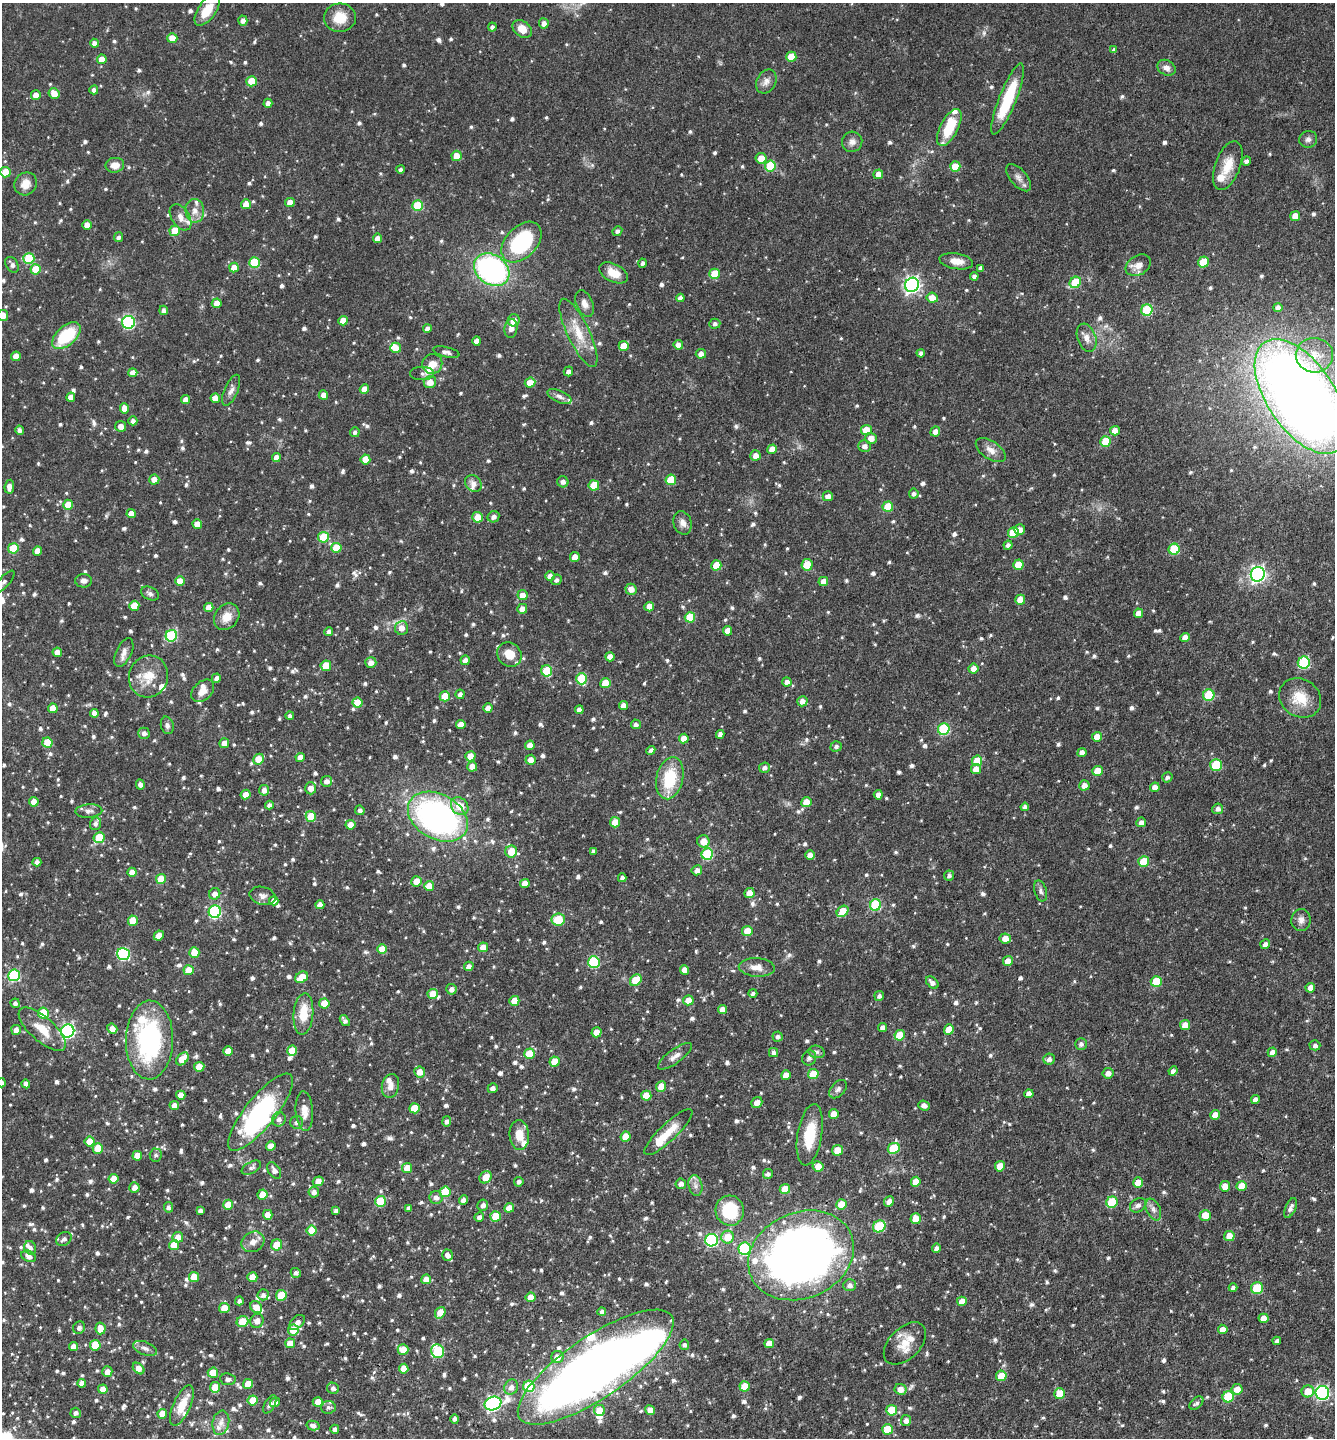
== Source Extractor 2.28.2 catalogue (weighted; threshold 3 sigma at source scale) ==
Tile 6 of 4 x 4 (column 2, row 2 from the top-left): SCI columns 1478-2810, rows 2875-4310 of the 5756 x 5747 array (HDU 1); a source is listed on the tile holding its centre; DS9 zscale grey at full resolution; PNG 1337 x 1440 px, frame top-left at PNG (2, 3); each listed source drawn as its Kron ellipse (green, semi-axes under 4 px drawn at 4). Shown black and unused: <1% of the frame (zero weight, under 3 of 4 exposures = <1% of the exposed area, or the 3 px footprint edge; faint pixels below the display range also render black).
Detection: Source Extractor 2.28.2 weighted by HDU 2 'WHT'; one run over the whole footprint, this tile lists its part. Background 0.0897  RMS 0.0041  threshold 0.0183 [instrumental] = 3 sigma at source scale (4.5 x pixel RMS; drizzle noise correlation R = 1.50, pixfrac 1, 0.05/0.05 arcsec/px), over >= 5 px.
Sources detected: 1115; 4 inside a brighter object's white glare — neither listed nor drawn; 36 inside a brighter listed object's ellipse — not listed separately; of the other 1075, all 500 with FLUX_AUTO >= 1.21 (the completeness limit of this list) listed and drawn (575 fainter detections not listed), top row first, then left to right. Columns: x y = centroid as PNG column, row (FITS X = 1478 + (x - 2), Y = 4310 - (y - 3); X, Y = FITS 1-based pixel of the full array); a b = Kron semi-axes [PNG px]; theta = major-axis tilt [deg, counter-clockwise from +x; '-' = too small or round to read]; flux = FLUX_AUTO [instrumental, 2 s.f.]
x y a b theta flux
207 10 18 9 55 8.2
340 18 16 14 4 7.7
243 21 5 4 - 1.9
544 23 5 5 - 2.3
492 27 4 4 - 1.2
522 29 10 7 -37 4.8
172 38 5 5 - 5.8
95 43 5 4 - 2.2
1114 50 4 4 - 1.2
791 57 5 5 - 10
102 59 5 4 - 4.2
1166 68 9 7 -28 2.6
251 81 5 5 - 8.4
766 81 12 9 61 2.7
94 90 4 4 - 1.7
54 93 6 5 - 4.5
36 95 5 5 - 3.4
1008 99 38 8 68 22
268 103 4 4 - 1.9
949 128 20 9 63 13
1308 139 9 8 - 1.6
852 142 10 10 - 2.3
457 156 5 5 - 4.8
761 158 5 5 - 5.3
1246 161 5 4 - 1.2
115 165 9 7 9 3.7
770 166 5 5 - 17
955 166 5 5 - 5.6
1228 166 26 12 69 8.1
401 169 4 4 - 1.3
5 172 5 5 - 8
878 174 5 4 - 3.6
1018 178 16 8 -51 2.6
26 184 12 11 - 4.1
290 202 5 4 - 4.5
246 204 5 5 - 3.9
418 206 5 5 - 20
195 211 12 9 -82 3.3
1295 216 5 5 - 4.4
181 217 14 9 -57 3.2
87 225 4 4 - 3.5
175 231 5 5 - 9
617 231 5 4 - 1.3
118 237 5 4 - 1.2
377 238 4 4 - 2.7
521 242 24 15 46 39
29 258 5 5 - 19
956 261 17 8 -9 4.2
1203 262 5 5 - 12
254 263 5 5 - 24
643 263 4 4 - 1.2
12 265 8 6 -58 1.6
1138 265 14 9 31 3.8
234 267 5 4 - 4.5
981 268 4 4 - 1.4
36 269 5 5 - 9.3
492 270 19 14 -36 87
613 273 15 9 -25 6.1
715 274 5 5 - 11
974 276 4 4 - 1.4
1075 282 6 5 - 16
912 285 7 6 - 130
680 298 4 4 - 1.7
932 298 6 5 - 4
217 303 5 5 - 3.6
585 304 14 8 -67 3
1278 307 4 4 - 2
164 310 5 4 - 1.7
1147 310 6 5 - 25
3 315 5 5 - 5
514 320 6 6 - 4.1
343 321 5 5 - 4.8
128 322 6 6 - 58
715 324 5 5 - 1.3
511 328 9 6 82 2.5
427 329 4 4 - 2.2
578 333 37 11 -65 10
66 336 17 9 41 21
1087 338 15 9 -70 3.3
477 341 5 4 - 3.4
678 345 5 4 - 2.6
624 346 5 5 - 6.5
396 348 5 5 - 4.8
446 352 13 5 -13 1.4
921 353 4 4 - 1.4
701 354 5 5 - 2.5
1314 355 18 17 - 9
16 356 5 4 - 4.1
432 364 10 9 - 4.5
568 371 5 4 - 1.7
133 373 4 4 - 3.3
422 373 12 6 0 1.3
430 382 6 6 - 4.3
530 383 5 5 - 6.4
364 389 5 4 - 4.4
231 390 16 6 67 2.3
323 395 4 4 - 2.8
1301 396 65 34 -56 680
71 397 5 4 - 3.8
559 397 13 6 -24 1.9
215 398 5 4 - 3.9
186 400 4 4 - 3.3
124 408 5 4 - 3.9
133 421 4 4 - 1.7
121 426 5 5 - 2.8
20 430 4 4 - 1.4
866 430 5 5 - 7.3
935 431 5 5 - 2.3
1115 431 5 4 - 3.7
355 432 5 4 - 1.3
871 438 6 5 - 3.3
1106 441 5 5 - 12
864 446 6 6 - 1.9
772 449 5 4 - 4.1
991 450 17 9 -34 3.4
755 455 5 5 - 3.1
276 458 4 4 - 3.2
365 459 5 5 - 5.8
154 480 5 5 - 3.4
671 480 5 5 - 13
563 482 6 5 - 1.7
473 484 9 7 -47 2.2
594 485 5 5 - 11
9 487 7 4 84 2.8
914 494 5 5 - 1.2
828 496 5 5 - 2.4
68 505 5 5 - 6
888 507 5 5 - 11
131 514 4 4 - 4.1
477 517 5 5 - 6.3
493 517 6 5 - 1.8
683 523 12 9 -72 2.6
197 524 5 4 - 4.6
1020 530 5 5 - 3.3
1013 533 5 5 - 12
323 537 5 5 - 15
1008 545 4 4 - 1.5
13 548 5 5 - 14
336 548 5 5 - 9.3
1174 549 5 5 - 19
37 551 5 4 - 3.6
575 557 5 4 - 4.4
716 565 5 5 - 8.2
807 565 6 5 - 8.1
1018 565 5 5 - 7.4
1258 574 7 7 - 130
550 576 5 4 - 2.2
557 580 5 5 - 1.3
83 581 8 6 2 1.8
180 581 5 5 - 5.5
823 581 5 4 - 3.6
3 582 15 5 47 1.4
631 589 5 5 - 3.6
150 594 9 6 -26 1.4
523 595 5 5 - 3.6
1020 600 5 5 - 5.2
134 606 5 5 - 7.1
209 607 4 4 - 3.9
649 607 5 4 - 3.9
522 609 5 5 - 3.3
1138 613 5 4 - 4.1
227 617 14 11 53 5.1
690 617 5 5 - 12
401 628 7 6 - 3.9
727 631 5 4 - 3.9
329 632 4 4 - 1.4
171 636 6 5 - 32
1185 637 5 4 - 3.6
57 652 4 4 - 3.5
124 653 15 7 64 2.7
509 654 13 11 -47 5.8
610 657 4 4 - 3.3
465 660 5 4 - 2.5
371 663 5 5 - 2.8
1304 663 6 6 - 33
326 666 5 5 - 8.8
973 669 5 5 - 3.7
547 671 5 5 - 14
148 676 21 19 70 9.1
216 678 5 4 - 1.5
581 679 6 5 - 22
787 682 4 4 - 2
605 683 5 5 - 8
203 691 13 9 44 3.7
460 694 4 4 - 1.6
1209 695 6 5 - 22
445 696 5 5 - 8.3
1300 698 22 19 -33 10
802 701 5 5 - 2.7
357 703 5 5 - 8.4
623 706 4 4 - 2.6
53 708 5 4 - 5
488 708 4 4 - 2.8
579 710 4 4 - 2.7
94 713 4 4 - 2.4
290 716 4 4 - 1.3
636 724 5 4 - 1.5
167 725 9 6 -75 1.4
461 725 5 4 - 4.4
944 729 6 5 - 35
144 733 5 5 - 2
720 734 4 4 - 1.9
1097 737 5 5 - 5
684 738 5 5 - 4.4
47 743 5 5 - 9.3
224 743 5 5 - 2.9
530 745 5 4 - 3.6
836 746 6 5 - 1.2
651 750 5 4 - 1.2
1082 753 4 4 - 2.7
470 756 5 5 - 4.9
300 757 4 4 - 3.7
259 759 6 5 - 6.9
531 760 5 5 - 3.3
977 761 5 5 - 9
1216 765 6 6 - 17
472 766 5 5 - 3.6
764 768 5 5 - 1.6
976 769 5 5 - 3.9
1098 771 5 5 - 7.1
1167 777 5 5 - 1.3
670 778 21 13 77 18
327 781 6 5 - 2.1
140 785 5 4 - 1.7
1084 785 5 5 - 2.7
1155 787 5 4 - 2.8
311 788 6 5 - 3.9
264 790 5 5 - 2.3
246 795 5 4 - 3.5
878 795 4 4 - 2.6
34 802 5 4 - 3.6
806 802 5 5 - 5.6
269 805 4 4 - 1.5
460 806 9 8 - 6.8
1025 807 4 4 - 1.6
1218 809 5 5 - 1.9
360 810 5 5 - 1.3
89 811 13 6 4 1.9
311 816 5 5 - 9.4
438 817 32 22 -29 140
615 822 5 5 - 5.1
1141 822 5 5 - 2.4
95 824 6 5 - 1.4
350 825 5 5 - 3.8
99 838 5 5 - 13
703 841 6 6 - 5.1
511 851 6 6 - 8.8
593 851 4 3 - 1.2
707 854 6 5 - 28
810 855 5 4 - 3.6
37 862 4 4 - 2
1144 862 5 5 - 13
697 870 5 5 - 2.1
132 872 4 4 - 3.2
949 875 5 5 - 1.3
622 878 4 4 - 1.5
161 879 5 5 - 7.5
416 881 5 5 - 5.6
525 883 5 4 - 3.8
429 886 5 5 - 5.7
1041 891 11 6 -73 1.4
749 893 5 5 - 5.4
215 894 6 5 - 2.6
262 896 13 9 -14 2.3
274 901 4 4 - 3
320 905 4 4 - 2.3
875 905 6 5 - 31
843 911 6 5 - 9.5
215 912 6 6 - 53
558 920 6 6 - 13
1301 920 11 9 81 2.3
133 921 5 5 - 9.2
747 931 5 5 - 7.2
159 936 5 4 - 3.9
1005 938 6 5 - 3.8
1265 944 5 4 - 1.6
483 947 5 5 - 4.7
382 949 5 5 - 6
194 953 5 5 - 7.1
123 954 6 6 - 43
1008 961 5 4 - 3.8
594 962 6 5 - 30
469 966 5 4 - 2.1
757 967 18 9 -4 4.2
189 970 5 5 - 7.3
684 970 5 4 - 3.8
14 975 6 6 - 40
302 977 7 5 30 7.6
636 980 6 5 - 9
1156 981 5 5 - 13
932 982 7 5 -43 1.8
1310 988 5 4 - 2.6
451 989 5 5 - 1.9
753 993 4 4 - 1.3
433 994 5 5 - 7
879 996 5 5 - 1.5
688 1000 5 5 - 4.9
514 1001 5 5 - 6.1
15 1003 5 4 - 1.5
324 1003 5 5 - 7
722 1009 4 4 - 3.2
43 1013 5 5 - 15
303 1014 21 10 85 9.4
345 1021 6 4 -54 1.4
1185 1025 5 5 - 4
883 1027 4 4 - 1.8
42 1029 29 12 -42 9
112 1029 5 5 - 3
949 1029 5 5 - 6.7
16 1030 5 5 - 2.7
68 1031 7 6 - 90
596 1032 5 5 - 4.7
900 1035 5 5 - 11
777 1037 5 5 - 1.4
149 1040 39 23 89 60
1081 1044 6 6 - 1.4
1315 1045 5 5 - 1.3
228 1051 5 4 - 4.8
292 1051 5 5 - 7.6
817 1052 8 6 -14 1.3
1272 1052 5 4 - 2.2
773 1053 5 4 - 1.3
529 1054 5 5 - 9.6
675 1056 20 7 36 2.8
809 1058 8 7 - 1.4
182 1059 7 5 50 7.6
1049 1059 5 5 - 1.9
555 1062 5 5 - 6.5
199 1067 5 5 - 6.9
1173 1071 5 4 - 1.4
420 1072 5 5 - 4.6
1108 1073 5 5 - 2.6
813 1074 5 5 - 9.8
786 1075 5 5 - 5
2 1083 4 4 - 1.3
26 1084 4 4 - 2.5
390 1086 12 8 77 2.8
661 1086 5 5 - 4.3
493 1088 5 4 - 1.7
838 1089 11 7 48 1.5
1029 1094 4 4 - 2.8
181 1095 5 4 - 3.1
646 1096 5 5 - 7.3
1255 1100 4 4 - 1.9
757 1102 6 5 - 3
174 1105 5 4 - 2.7
924 1105 6 5 - 2.1
414 1108 5 5 - 8.4
304 1111 19 8 -86 4.6
261 1112 48 15 51 69
834 1114 5 5 - 4.5
1215 1115 5 4 - 4.2
279 1119 7 6 - 2
447 1121 5 4 - 1.5
296 1122 6 6 - 1.3
668 1132 32 8 44 8.1
519 1135 15 10 -85 6.1
810 1135 31 12 81 13
626 1137 5 5 - 7.2
90 1142 5 5 - 6.4
271 1146 5 4 - 4
98 1148 5 5 - 7.8
894 1148 6 5 - 18
837 1150 5 5 - 5.8
156 1155 6 6 - 1.2
137 1156 5 5 - 5.2
818 1166 5 5 - 5.4
1000 1166 5 5 - 5.9
251 1168 10 5 29 1.3
407 1168 5 5 - 5.1
274 1170 9 5 -56 2.3
768 1174 5 5 - 1.2
486 1177 6 5 - 5.5
114 1179 5 5 - 5
318 1181 5 4 - 3.9
519 1182 5 4 - 1.3
916 1182 5 4 - 4.1
1138 1183 5 5 - 6.6
681 1184 5 5 - 2
695 1186 10 7 -78 2
1225 1186 5 5 - 4
1242 1186 5 5 - 7
134 1187 5 5 - 2.6
785 1189 5 5 - 6.8
314 1192 5 5 - 1.8
445 1192 5 5 - 14
262 1194 5 5 - 6
436 1198 6 6 - 2.1
463 1200 5 4 - 2
380 1201 5 5 - 17
889 1201 6 4 68 2
1112 1202 6 5 - 20
841 1204 5 5 - 6.7
228 1205 5 5 - 6.5
483 1205 6 5 - 1.6
1138 1205 9 6 32 1.5
168 1207 5 4 - 1.2
409 1208 4 4 - 1.4
509 1208 5 4 - 3.9
1291 1208 10 5 68 1.9
336 1210 4 4 - 1.5
1153 1210 11 7 -66 2
200 1211 4 4 - 1.7
730 1211 15 14 - 21
268 1215 5 4 - 4.2
1205 1215 6 5 - 5.4
496 1216 5 5 - 9.6
479 1217 5 4 - 1.7
916 1219 5 5 - 5.9
879 1226 6 5 - 18
312 1231 5 5 - 8.5
1229 1236 5 5 - 5.2
178 1237 5 5 - 5
728 1237 6 6 - 8.1
64 1239 8 6 34 1.8
712 1240 6 6 - 57
253 1242 12 10 27 3.1
174 1245 5 5 - 7.3
277 1245 5 5 - 7.7
30 1248 7 6 - 1.9
936 1248 4 4 - 1.5
745 1249 6 6 - 38
447 1255 5 5 - 2.1
801 1255 54 43 24 360
29 1256 7 5 -25 2.7
296 1273 5 4 - 1.4
194 1277 5 5 - 6.1
252 1277 5 5 - 6.8
426 1279 5 5 - 4.2
850 1285 6 6 - 1.9
1233 1288 4 4 - 1.3
1257 1288 6 6 - 17
263 1295 5 5 - 1.6
281 1295 5 5 - 14
531 1297 5 5 - 4.6
239 1301 4 4 - 1.3
962 1301 5 4 - 4.7
256 1307 6 5 - 4.5
224 1308 5 5 - 6.9
602 1312 4 4 - 1.2
440 1313 6 5 - 6.2
1263 1318 5 4 - 3.2
257 1321 7 6 - 2.8
243 1322 6 5 - 9.3
297 1322 9 5 44 2.4
79 1328 6 5 - 1.4
100 1328 6 5 - 4.9
1223 1329 5 4 - 3.4
293 1330 5 5 - 8.6
1277 1341 4 3 - 1.3
290 1343 5 5 - 4.5
769 1343 5 4 - 4.3
905 1343 25 15 45 7.9
95 1345 5 5 - 8.5
684 1345 5 5 - 1.3
74 1346 4 4 - 3.1
145 1348 12 6 -20 1.8
403 1349 5 5 - 5.9
438 1351 7 6 - 33
557 1357 6 6 - 3.9
596 1367 92 30 34 460
139 1368 6 4 -45 4
404 1369 5 5 - 4.6
107 1371 5 5 - 2.9
213 1373 5 5 - 6.9
1001 1376 5 5 - 8.4
228 1379 8 5 -8 1.7
82 1383 4 4 - 2.7
248 1384 5 5 - 6.4
529 1386 6 5 - 25
745 1386 5 5 - 8.9
215 1387 5 5 - 7.3
511 1387 8 7 - 2.2
333 1388 6 5 - 1.5
103 1389 5 4 - 3.9
900 1389 6 5 - 3.5
1237 1389 5 5 - 4.9
1308 1391 6 6 - 6.5
1322 1393 7 7 - 80
1060 1394 5 5 - 9.5
1228 1397 6 5 - 20
253 1400 5 5 - 7.4
275 1402 5 4 - 2.8
318 1402 5 5 - 5.4
1196 1403 8 5 42 1.3
270 1404 10 5 61 1.5
493 1404 8 6 21 90
182 1405 22 8 66 7.3
328 1407 7 6 - 1.3
600 1410 6 5 - 6.4
650 1410 5 4 - 4.3
892 1410 5 5 - 12
76 1413 5 5 - 1.5
162 1414 5 4 - 6
455 1419 5 4 - 1.3
906 1420 5 5 - 1.9
221 1423 12 8 78 3
313 1426 6 4 -13 1.6
335 1429 4 4 - 1.5
887 1429 5 5 - 10
Overlapping masked pixels (flux is a lower limit): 2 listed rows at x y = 801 1255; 596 1367
Isophote crosses this tile's border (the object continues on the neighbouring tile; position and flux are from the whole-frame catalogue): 5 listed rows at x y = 3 315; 1301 396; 3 582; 2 1083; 596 1367